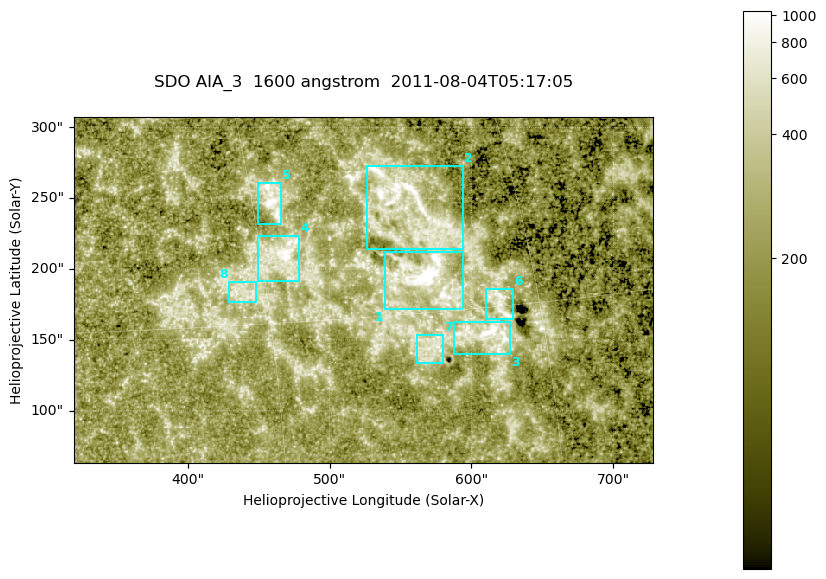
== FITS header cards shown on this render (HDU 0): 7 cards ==
TELESCOP= 'SDO     '           /
INSTRUME= 'AIA_3   '           /
WAVELNTH=                 1600 /
WAVEUNIT= 'angstrom'           /
DATE-OBS= '2011-08-04T05:17:05.120' /
CTYPE1  = 'HPLN-TAN'           /
CTYPE2  = 'HPLT-TAN'           /

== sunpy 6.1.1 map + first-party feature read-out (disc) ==
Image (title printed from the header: SDO AIA_3  1600 angstrom  2011-08-04T05:17:05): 670 x 401 px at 0.609 arcsec/px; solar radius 946 arcsec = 1552 px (partial field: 3.6% of the solar disc is inside the frame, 100% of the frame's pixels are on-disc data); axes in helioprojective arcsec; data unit not stated in the header (colour bar unlabelled)
Pointing: header CRPIX1/2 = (2047.81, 2050.03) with CRVAL1/2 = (0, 0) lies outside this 670 x 401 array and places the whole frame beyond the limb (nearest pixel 1.39 R_sun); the SolarSoft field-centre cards XCEN/YCEN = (523.6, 185.2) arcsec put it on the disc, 2044 arcsec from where CRPIX/CRVAL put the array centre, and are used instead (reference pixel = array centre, CRVAL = XCEN/YCEN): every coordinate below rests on XCEN/YCEN
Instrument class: DISC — disc imager (sunpy class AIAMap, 1600 A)
Bright regions (active regions / flare kernels): reference = the on-disc median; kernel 5 px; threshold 5 sigma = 347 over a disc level ~213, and >= 1.15x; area >= 268 px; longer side >= 5 px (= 3 arcsec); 8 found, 8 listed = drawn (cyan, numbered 1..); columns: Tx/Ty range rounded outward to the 2 arcsec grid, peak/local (2 s.f.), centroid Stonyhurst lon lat
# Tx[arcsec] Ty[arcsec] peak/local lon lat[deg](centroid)
1 538..594 170..212 13 +39 +16
2 526..594 214..274 6 +39 +19
3 586..628 140..164 11 +42 +14
4 448..480 190..224 5.1 +31 +18
5 448..466 232..262 7.4 +31 +20
6 610..630 164..186 4.1 +43 +15
7 560..580 134..154 3.6 +38 +13
8 428..448 176..192 3.4 +29 +16